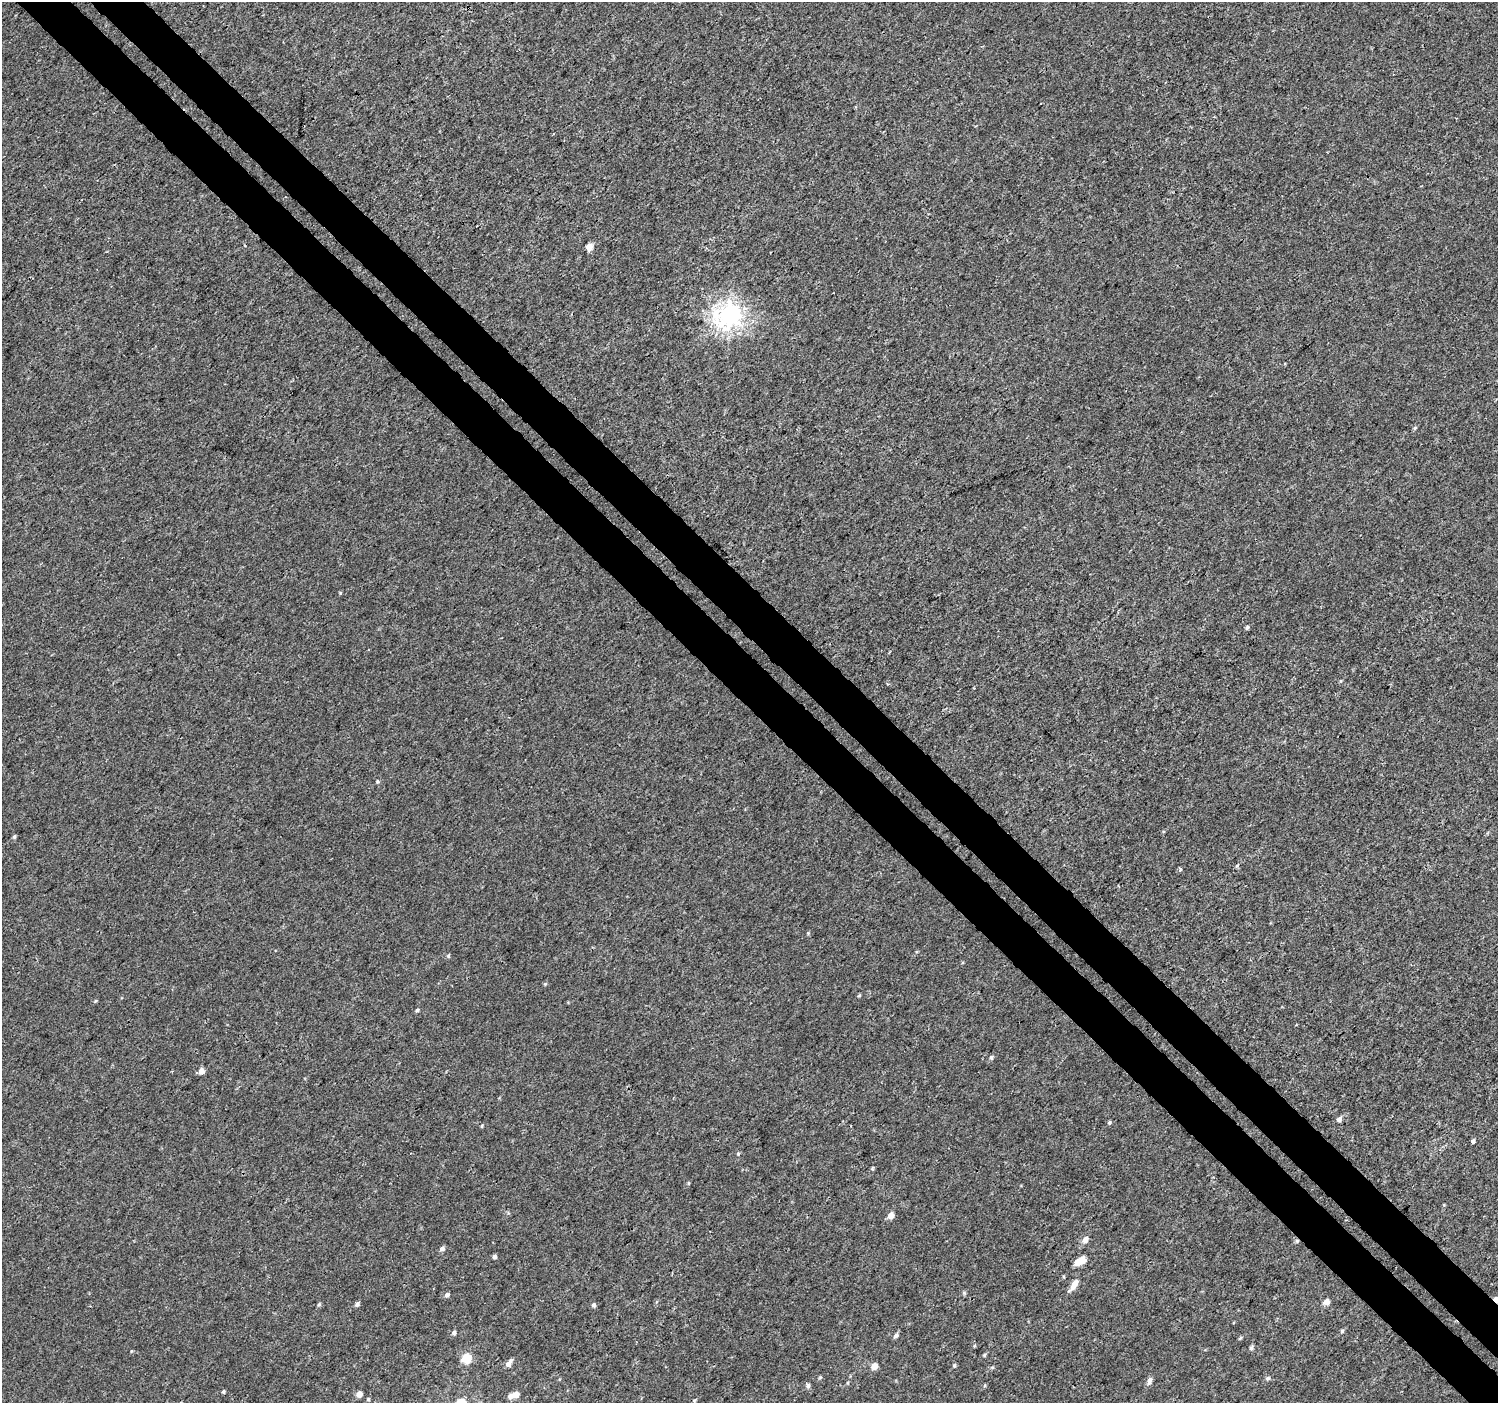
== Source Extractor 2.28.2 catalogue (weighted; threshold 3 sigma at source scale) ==
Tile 6 of 4 x 4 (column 2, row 2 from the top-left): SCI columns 1535-3030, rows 2993-4393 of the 6066 x 6047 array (HDU 1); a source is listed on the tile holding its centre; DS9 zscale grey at full resolution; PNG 1500 x 1405 px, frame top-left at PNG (2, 2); no overlay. Shown black and unused: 7% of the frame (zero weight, under 3 of 4 exposures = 4% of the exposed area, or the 3 px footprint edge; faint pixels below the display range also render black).
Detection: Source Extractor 2.28.2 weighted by HDU 2 'WHT'; one run over the whole footprint, this tile lists its part. Background 2.01e-04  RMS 0.0026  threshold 0.0118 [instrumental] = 3 sigma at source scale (4.5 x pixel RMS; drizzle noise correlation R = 1.50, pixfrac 1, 0.0396/0.0396 arcsec/px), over >= 5 px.
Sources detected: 48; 1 inside a brighter listed object's ellipse — not listed separately; the other 47 listed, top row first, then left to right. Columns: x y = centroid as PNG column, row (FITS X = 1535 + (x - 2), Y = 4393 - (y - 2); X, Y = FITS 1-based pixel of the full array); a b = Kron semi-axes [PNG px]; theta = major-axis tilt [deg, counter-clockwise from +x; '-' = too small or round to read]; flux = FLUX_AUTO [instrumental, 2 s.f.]
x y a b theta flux
589 247 5 5 - 3.3
730 315 9 8 - 150
1415 428 4 3 - 0.49
1247 627 5 4 - 0.46
378 781 5 3 - 0.31
14 836 6 4 68 0.35
1181 869 4 4 - 0.39
448 956 5 5 - 0.33
417 1010 4 4 - 0.39
991 1057 6 4 88 0.43
201 1071 6 5 - 1.5
1339 1119 6 5 - 0.85
1109 1122 6 4 69 0.35
1473 1141 4 3 - 3.1
738 1154 4 4 - 0.3
891 1215 6 5 - 2.3
1085 1240 7 6 - 1.6
1297 1241 5 5 - 0.39
442 1249 6 5 - 0.73
494 1257 5 5 - 0.56
1082 1260 6 5 - 3.3
1077 1262 6 5 - 1.9
1074 1284 14 6 57 2.4
964 1293 6 4 -46 0.35
447 1295 6 6 - 0.6
1496 1299 7 5 -57 1.2
1326 1302 6 5 - 1.7
319 1304 5 5 - 0.35
357 1304 6 5 - 0.61
594 1305 6 5 - 0.57
1342 1331 5 4 - 0.36
454 1333 5 5 - 0.6
896 1336 8 5 50 0.58
1251 1348 7 5 73 0.5
984 1355 5 4 - 0.29
466 1358 6 5 - 9.9
509 1363 11 5 55 1.2
954 1365 5 4 - 0.34
874 1366 6 5 - 2.3
1268 1378 7 5 31 0.52
1149 1381 9 6 74 1
808 1386 6 5 - 0.51
223 1392 5 3 - 0.32
359 1394 5 5 - 1.7
516 1394 7 6 - 1.7
368 1399 5 4 - 0.32
694 1400 5 4 - 0.29
Overlapping masked pixels (flux is a lower limit): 2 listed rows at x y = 1297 1241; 1496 1299
Isophote crosses this tile's border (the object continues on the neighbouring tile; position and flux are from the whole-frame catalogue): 1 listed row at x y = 1496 1299